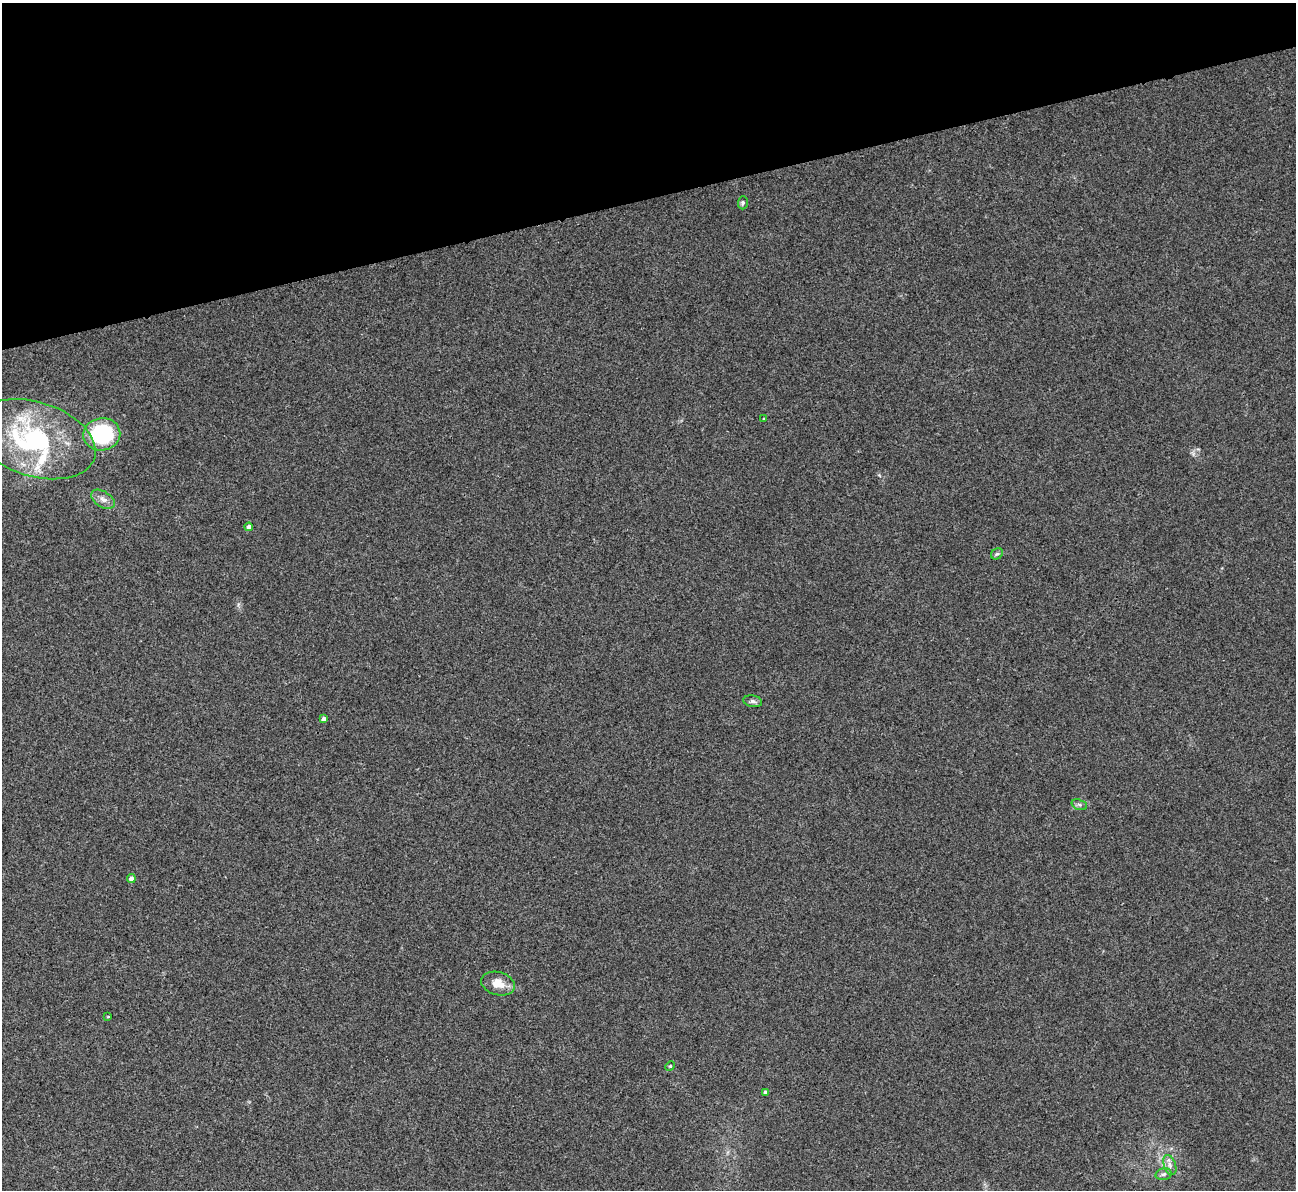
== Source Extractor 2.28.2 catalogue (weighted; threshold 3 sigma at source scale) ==
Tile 3 of 4 x 4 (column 3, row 1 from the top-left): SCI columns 2592-3885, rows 3831-5018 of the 5180 x 5164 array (HDU 1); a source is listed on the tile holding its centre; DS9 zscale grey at full resolution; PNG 1298 x 1192 px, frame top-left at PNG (2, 3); each listed source drawn as its Kron ellipse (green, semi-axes under 4 px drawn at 4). Shown black and unused: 16% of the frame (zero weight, under 3 of 4 exposures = <1% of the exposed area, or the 3 px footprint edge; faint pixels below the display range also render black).
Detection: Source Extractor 2.28.2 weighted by HDU 2 'WHT'; one run over the whole footprint, this tile lists its part. Background 0.0653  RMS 0.005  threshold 0.0223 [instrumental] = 3 sigma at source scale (4.5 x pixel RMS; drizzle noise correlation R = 1.50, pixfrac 1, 0.05/0.05 arcsec/px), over >= 5 px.
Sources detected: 19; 2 inside a brighter listed object's ellipse — not listed separately; the other 17 listed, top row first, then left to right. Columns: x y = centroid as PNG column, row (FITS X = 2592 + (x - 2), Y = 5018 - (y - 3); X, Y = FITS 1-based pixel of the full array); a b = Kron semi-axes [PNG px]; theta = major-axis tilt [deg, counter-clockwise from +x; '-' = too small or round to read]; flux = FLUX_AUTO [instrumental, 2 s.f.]
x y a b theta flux
743 203 6 5 - 0.81
764 419 4 3 - 0.38
102 434 19 16 9 43
35 439 63 37 -18 68
103 499 13 7 -33 2.9
249 527 4 4 - 2
997 554 6 5 - 0.95
753 701 9 6 -11 1.4
324 719 4 4 - 1.9
1079 805 8 5 -19 1.1
131 879 4 4 - 2.5
498 984 17 11 -16 6.8
108 1017 3 2 - 0.35
670 1066 5 4 - 0.65
765 1092 4 3 - 1.1
1170 1165 10 6 -70 2.2
1164 1174 8 6 15 1.3